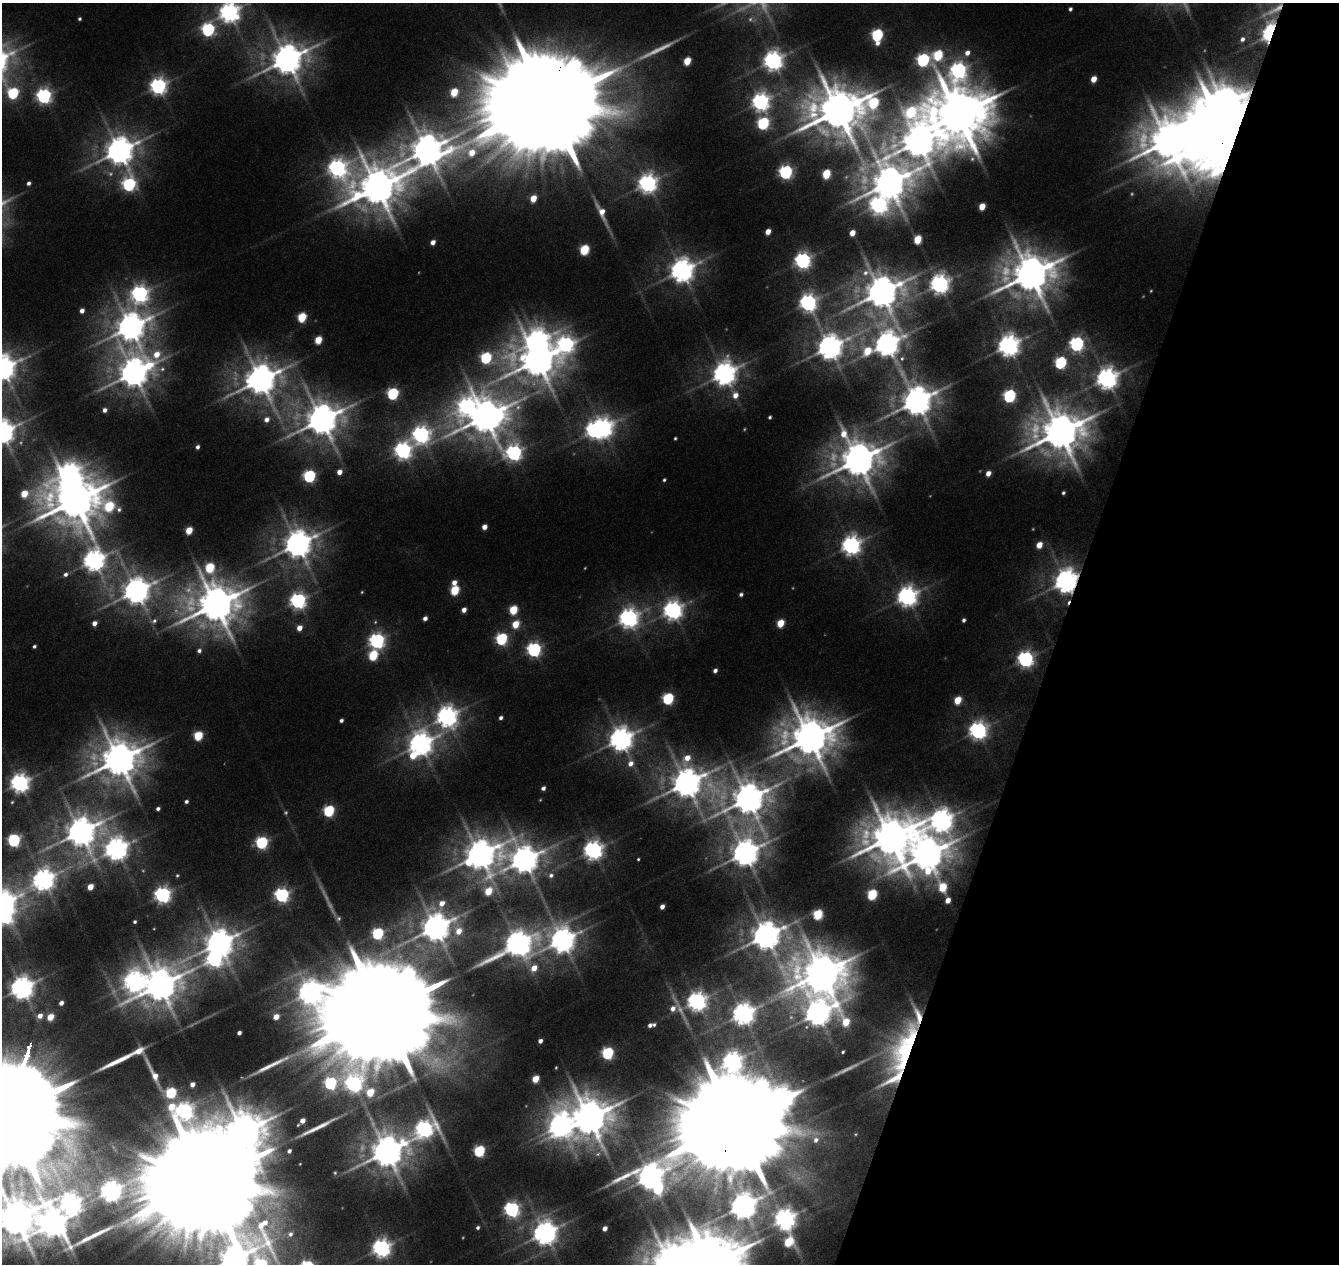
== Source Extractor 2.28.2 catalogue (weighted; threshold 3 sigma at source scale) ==
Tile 8 of 4 x 4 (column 4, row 2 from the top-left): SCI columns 4022-5358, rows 2810-4071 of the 5359 x 5555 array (HDU 1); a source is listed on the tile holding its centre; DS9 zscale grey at full resolution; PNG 1341 x 1266 px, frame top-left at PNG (2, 3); no overlay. Shown black and unused: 21% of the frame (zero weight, under 3 of 6 exposures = <1% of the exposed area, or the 3 px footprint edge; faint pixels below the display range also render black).
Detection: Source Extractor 2.28.2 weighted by HDU 2 'WHT'; one run over the whole footprint, this tile lists its part. Background 0.0186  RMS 0.0027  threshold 0.0111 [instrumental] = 3 sigma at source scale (4.09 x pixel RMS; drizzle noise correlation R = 1.36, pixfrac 0.8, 0.0396/0.0396 arcsec/px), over >= 5 px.
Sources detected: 280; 17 too faint to see at this stretch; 12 inside a brighter object's white glare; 5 long thin detections or spike segments (spike, bleed or trail) — not listed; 4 inside a brighter listed object's ellipse — not listed separately; the other 242 listed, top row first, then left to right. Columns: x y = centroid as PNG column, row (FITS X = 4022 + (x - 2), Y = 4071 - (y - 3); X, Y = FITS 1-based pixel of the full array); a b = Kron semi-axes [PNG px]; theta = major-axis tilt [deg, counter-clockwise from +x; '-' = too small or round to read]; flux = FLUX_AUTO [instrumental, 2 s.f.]
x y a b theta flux
1070 9 4 4 - 0.74
229 12 8 8 - 220
79 19 4 4 - 0.57
208 29 7 6 - 58
1270 33 12 8 68 120
877 35 8 6 86 42
1242 39 9 8 - 1.7
967 53 8 7 - 2.1
287 59 12 10 31 640
927 59 25 11 17 80
687 61 6 5 - 8.4
773 61 8 7 - 200
958 70 18 10 46 120
1094 79 5 4 - 4.1
158 86 7 7 - 130
454 92 6 5 - 9.8
13 93 12 7 -49 32
44 96 7 7 - 100
548 102 54 23 68 20000
761 102 8 7 - 150
838 110 41 17 1 1600
958 115 18 17 - 2300
763 123 7 6 - 42
1226 133 20 11 63 5100
918 142 15 12 84 740
427 150 17 11 11 720
119 151 11 9 29 510
337 168 13 11 26 160
786 172 7 6 - 71
826 174 6 5 - 13
29 183 4 4 - 1
648 183 8 7 - 180
888 183 13 13 - 810
129 184 9 7 89 58
377 188 19 15 29 1100
533 198 5 4 - 6
878 205 12 8 -19 140
982 206 5 4 - 5.7
768 232 5 4 - 3.2
852 233 5 4 - 3.5
917 239 6 5 - 11
433 242 5 4 - 2.2
584 250 6 5 - 20
803 260 7 7 - 120
682 271 9 8 - 330
1030 274 16 14 8 1100
939 284 8 7 - 200
1151 291 4 3 - 0.27
881 292 13 11 27 770
140 294 9 8 - 140
808 303 8 7 - 140
82 311 4 4 - 1.9
302 317 6 5 - 16
130 327 13 10 28 520
318 340 5 5 - 8.8
566 344 15 12 76 100
886 344 14 10 28 380
1076 344 7 6 - 81
1008 345 8 7 - 260
829 347 11 9 27 380
486 358 6 6 - 35
902 359 7 7 - 1
537 360 13 11 -7 870
1060 362 6 6 - 40
2 368 10 9 - 390
133 373 16 11 38 570
724 374 11 9 -73 310
1107 378 8 7 - 250
260 380 12 11 - 650
393 394 6 6 - 39
1009 396 6 6 - 54
916 401 11 10 - 600
467 406 13 9 52 140
105 410 5 5 - 1.4
485 417 17 12 26 860
770 417 4 3 - 0.56
267 419 7 6 - 2.3
321 420 13 11 6 720
603 428 9 7 66 200
744 429 5 3 - 0.29
2 432 9 8 - 380
1060 432 16 14 11 1200
421 435 11 9 9 140
675 438 3 3 - 0.46
197 447 4 4 - 1.1
403 450 8 7 - 140
514 453 10 8 -34 110
857 460 14 13 - 880
339 472 5 4 - 2.7
988 473 5 4 - 2.5
309 476 6 6 - 49
664 480 4 3 - 0.5
1063 493 4 3 - 0.56
75 501 19 12 6 1400
109 506 37 26 -80 35
484 527 5 4 - 2.6
189 530 5 5 - 7.7
297 544 10 9 - 510
851 545 8 7 - 180
1039 545 5 5 - 4.7
94 560 13 8 -78 260
209 567 9 8 - 18
65 574 6 5 - 1.1
1066 581 8 7 - 350
454 582 5 4 - 2.2
455 590 6 5 - 17
136 591 10 9 - 450
362 592 4 4 - 0.31
741 594 5 4 - 0.86
907 596 8 7 - 210
298 601 7 7 - 120
215 604 16 13 9 1100
464 610 5 4 - 2.2
513 610 6 5 - 14
673 610 8 7 - 180
425 618 4 4 - 1.5
628 618 8 8 - 190
964 620 4 4 - 0.76
154 621 12 9 5 1.8
94 623 5 4 - 2.1
780 623 5 5 - 9.4
515 624 6 5 - 8.4
299 628 5 5 - 3.2
501 639 6 6 - 41
377 641 7 7 - 110
34 646 4 3 - 0.71
534 649 7 6 - 77
199 651 6 5 - 1.1
373 655 7 6 - 19
1025 659 7 7 - 110
715 670 4 4 - 1.2
668 698 6 6 - 36
957 700 6 5 - 8.8
447 716 10 8 64 240
501 718 4 4 - 0.98
341 720 4 4 - 0.88
978 730 8 7 - 160
198 736 6 5 - 17
809 738 16 14 10 1200
621 739 10 9 - 340
420 744 9 8 - 320
413 755 12 7 -18 9
119 760 15 13 12 970
20 783 7 7 - 190
686 783 13 12 - 610
543 788 4 4 - 1.3
748 799 13 12 - 700
186 801 4 4 - 0.87
12 802 6 5 - 0.55
158 809 4 4 - 0.94
329 811 6 5 - 34
286 813 6 6 - 0.5
941 820 13 11 -3 290
80 832 12 10 24 580
890 837 16 14 55 1200
14 840 6 6 - 54
262 842 6 6 - 48
116 849 9 8 - 290
593 850 8 7 - 180
745 853 10 9 - 480
926 854 22 13 -66 810
480 855 13 11 29 610
638 859 3 3 - 0.37
524 860 11 10 - 510
177 875 5 4 - 0.41
551 875 9 8 - 1.7
43 880 12 8 38 290
90 887 5 4 - 5.2
488 891 14 6 82 10
872 894 6 5 - 25
162 895 7 6 - 120
282 895 7 6 - 83
3 903 9 8 - 420
662 906 4 4 - 2
818 914 6 5 - 21
338 918 14 8 -40 1.1
135 922 3 3 - 0.64
435 927 11 9 58 530
154 929 3 3 - 0.19
458 931 9 8 - 4
377 933 6 5 - 39
766 936 10 8 28 580
562 940 16 10 13 390
219 943 10 9 - 520
517 943 13 8 35 330
214 959 12 8 1 100
534 968 7 5 52 3.8
821 973 12 11 - 1100
134 981 13 9 67 210
159 985 13 11 54 810
22 988 8 7 - 330
309 992 11 10 - 280
697 1001 7 7 - 190
61 1003 4 4 - 1.8
673 1008 6 5 - 1.9
381 1012 62 25 68 22000
817 1013 38 30 -85 440
743 1014 8 7 - 300
40 1016 7 6 - 2.6
50 1017 5 5 - 7.7
276 1017 5 4 - 4.1
650 1025 4 4 - 1.2
239 1033 4 4 - 1.2
540 1041 4 4 - 1.4
906 1050 46 34 56 44
139 1051 9 6 33 4.7
843 1052 4 3 - 0.44
607 1053 6 6 - 43
732 1061 10 8 33 210
556 1067 3 3 - 0.3
535 1079 5 5 - 7.7
192 1084 4 4 - 1.9
353 1084 7 6 - 120
171 1093 6 5 - 29
6 1112 96 29 71 36000
589 1118 14 12 -82 1000
302 1121 5 4 - 2.5
736 1121 53 23 70 18000
298 1125 3 3 - 0.29
560 1125 13 10 -89 320
424 1129 12 9 32 150
289 1151 4 4 - 1.1
479 1151 6 5 - 35
387 1152 11 11 - 770
598 1154 9 6 36 1.1
335 1173 5 4 - 0.41
651 1177 19 15 47 420
206 1180 72 30 73 25000
111 1191 7 7 - 230
743 1206 8 7 - 450
512 1209 7 7 - 94
15 1218 9 9 - 1100
785 1219 8 7 - 240
53 1224 46 15 47 800
478 1228 4 4 - 0.76
605 1228 4 4 - 2.1
545 1233 9 8 - 330
290 1234 8 7 - 1.3
788 1242 8 7 - 16
381 1248 7 7 - 170
234 1259 11 9 0 610
670 1263 16 13 47 1000
Overlapping masked pixels (flux is a lower limit): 6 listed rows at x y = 1270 33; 548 102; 1226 133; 1066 581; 906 1050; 736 1121
Isophote crosses this tile's border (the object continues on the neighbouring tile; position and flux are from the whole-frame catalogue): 12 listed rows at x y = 229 12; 13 93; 548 102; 2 368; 2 432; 3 903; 6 1112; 206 1180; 15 1218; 53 1224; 234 1259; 670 1263